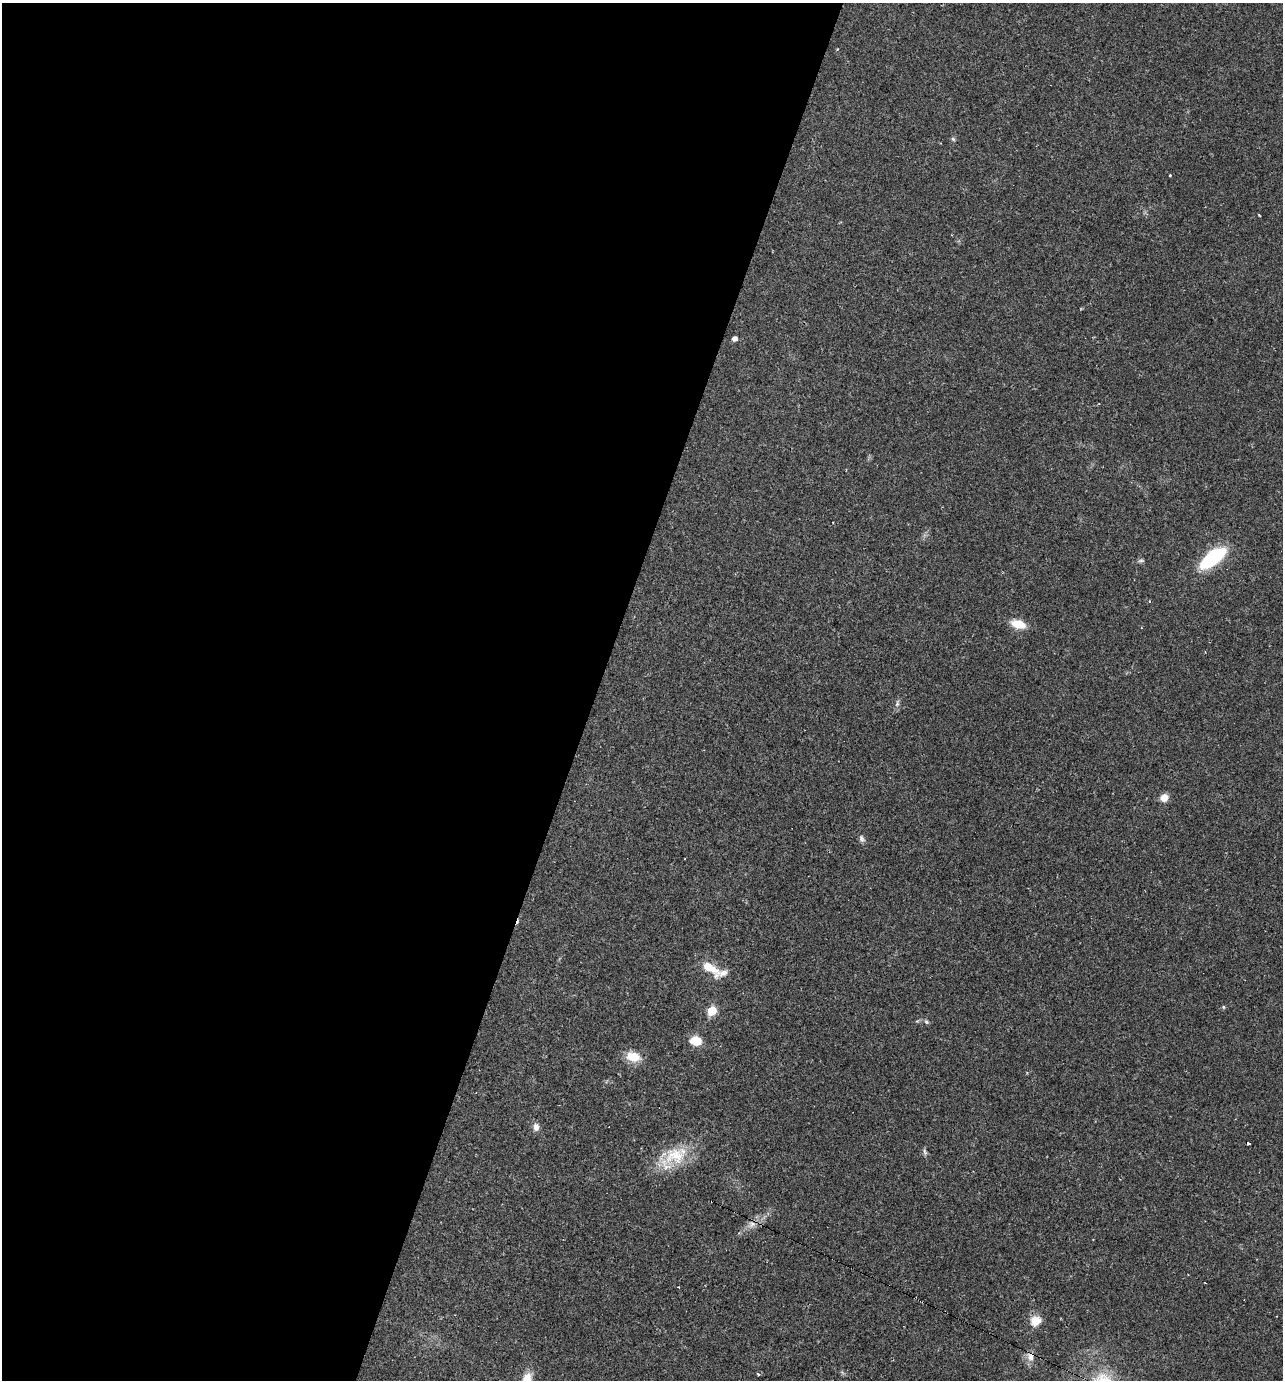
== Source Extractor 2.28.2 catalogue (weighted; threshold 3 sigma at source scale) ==
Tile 5 of 4 x 4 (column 1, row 2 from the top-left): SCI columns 267-1547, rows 2755-4132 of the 5523 x 5509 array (HDU 1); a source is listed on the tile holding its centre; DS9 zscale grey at full resolution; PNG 1285 x 1382 px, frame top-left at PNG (2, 3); no overlay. Shown black and unused: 47% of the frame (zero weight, under 2 of 3 exposures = <1% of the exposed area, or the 3 px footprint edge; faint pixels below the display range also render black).
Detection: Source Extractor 2.28.2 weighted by HDU 2 'WHT'; one run over the whole footprint, this tile lists its part. Background 0.0291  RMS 0.0039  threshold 0.0177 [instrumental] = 3 sigma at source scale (4.5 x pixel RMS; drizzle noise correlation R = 1.50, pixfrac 1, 0.05/0.05 arcsec/px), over >= 5 px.
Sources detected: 28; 2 cosmic-ray / hot-pixel residue — not listed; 1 inside a brighter listed object's ellipse — not listed separately; the other 25 listed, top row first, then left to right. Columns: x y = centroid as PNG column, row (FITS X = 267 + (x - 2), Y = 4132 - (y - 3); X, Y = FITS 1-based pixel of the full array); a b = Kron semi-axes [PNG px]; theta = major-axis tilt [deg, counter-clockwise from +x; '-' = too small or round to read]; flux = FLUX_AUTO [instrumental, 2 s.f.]
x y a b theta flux
953 139 6 4 -45 0.57
1170 175 3 3 - 0.39
735 339 5 4 - 1.9
1213 558 23 10 38 37
1141 561 8 4 8 0.71
1150 601 4 2 - 0.3
1018 624 12 7 -14 8.4
897 703 11 5 73 1.2
1164 798 9 7 29 3.4
862 839 10 6 -59 1.2
710 968 26 10 -37 8.1
1223 1007 5 4 - 0.5
712 1011 6 5 - 12
926 1022 6 5 - 0.69
696 1041 13 10 -11 5.5
633 1057 16 10 -12 7.2
536 1127 10 7 -88 2.1
925 1152 9 5 -67 0.89
675 1156 36 23 3 16
752 1224 11 8 25 2.4
1205 1283 3 2 - 0.36
1036 1321 13 12 - 5.1
1030 1357 12 9 -78 2.8
758 1374 4 3 - 0.55
527 1378 15 12 64 5.3
Isophote crosses this tile's border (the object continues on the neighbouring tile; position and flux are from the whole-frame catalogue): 1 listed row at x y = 527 1378